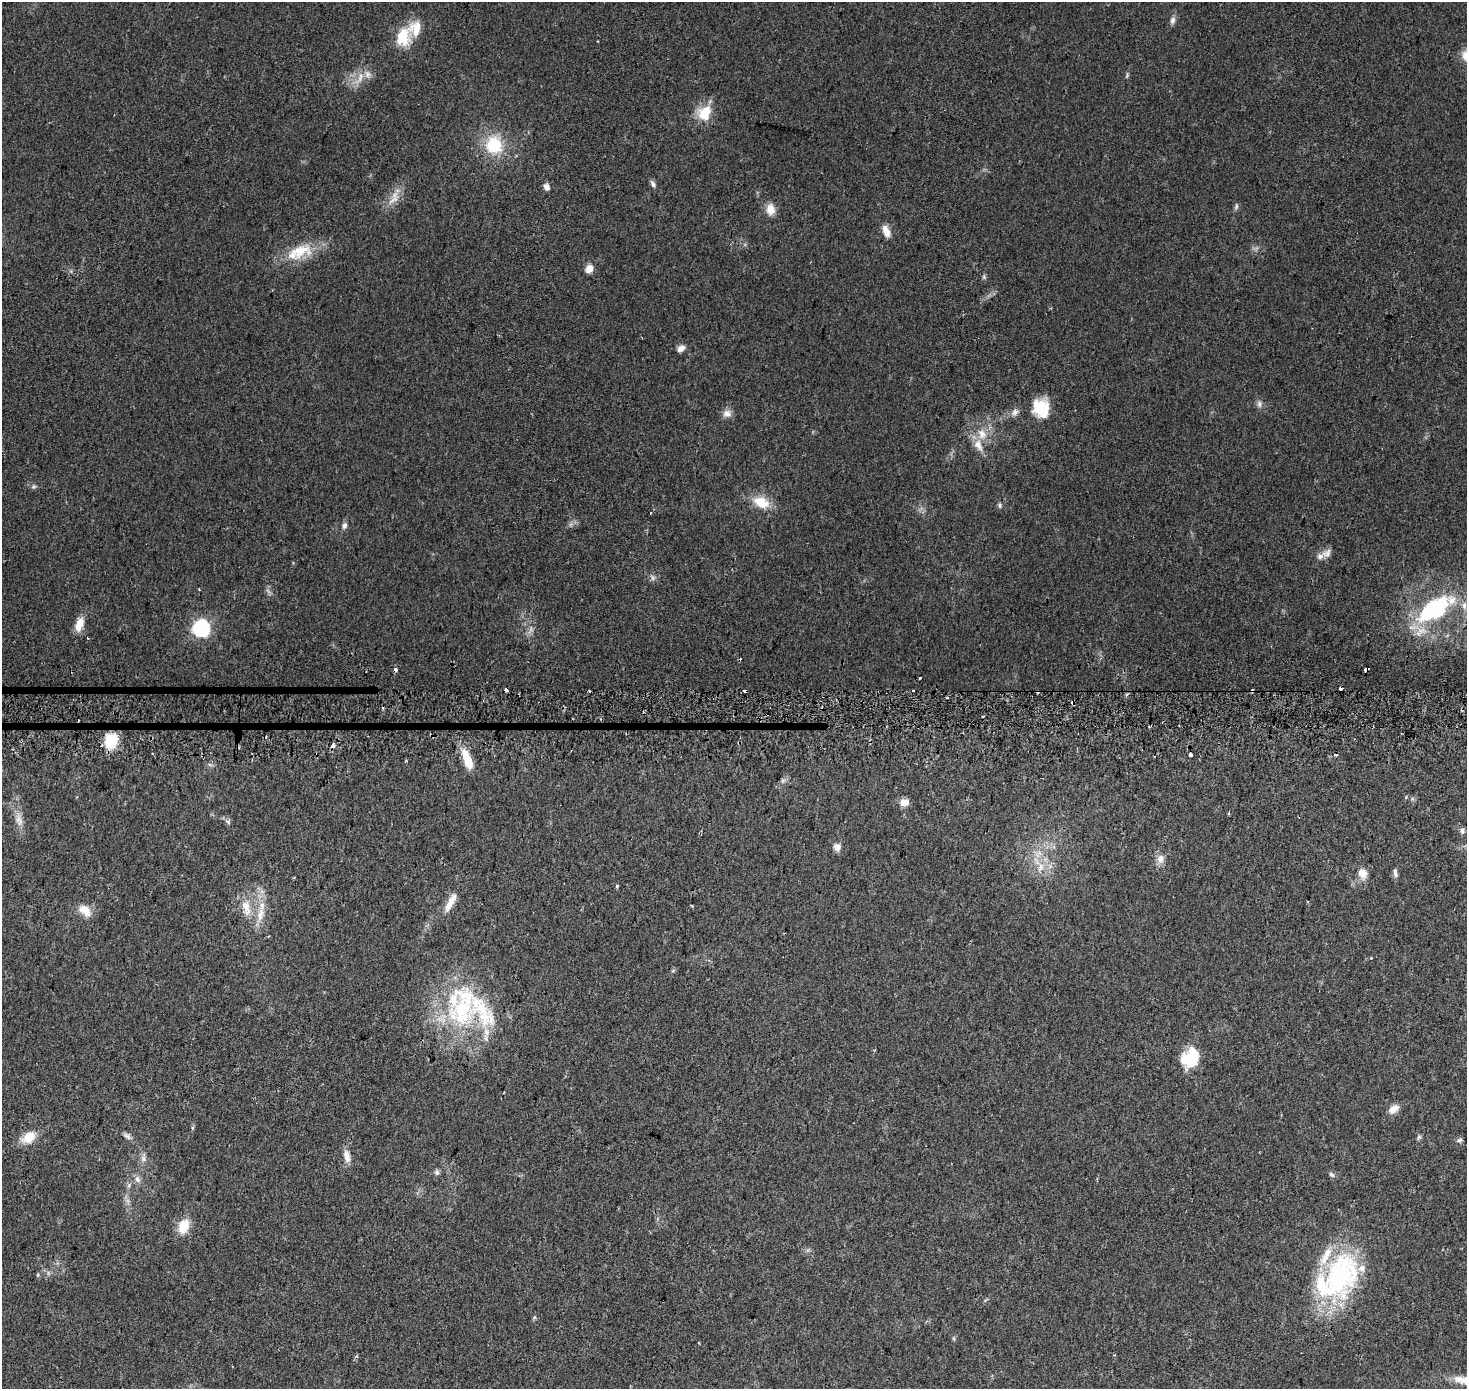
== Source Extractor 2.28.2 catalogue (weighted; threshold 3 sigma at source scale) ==
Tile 5 of 3 x 3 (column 2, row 2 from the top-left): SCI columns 1473-2937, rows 1674-3060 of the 4401 x 4707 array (HDU 1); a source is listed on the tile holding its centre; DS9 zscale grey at full resolution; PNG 1469 x 1391 px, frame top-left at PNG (2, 2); no overlay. Shown black and unused: <1% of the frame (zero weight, under 2 of 3 exposures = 2% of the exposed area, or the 3 px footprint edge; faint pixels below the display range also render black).
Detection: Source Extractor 2.28.2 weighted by HDU 2 'WHT'; one run over the whole footprint, this tile lists its part. Background 0.0468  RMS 0.0074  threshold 0.0335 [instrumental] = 3 sigma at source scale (4.5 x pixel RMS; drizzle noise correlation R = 1.50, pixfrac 1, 0.0396/0.0396 arcsec/px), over >= 5 px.
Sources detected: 106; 1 too faint to see at this stretch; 1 inside a brighter object's white glare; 12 cosmic-ray / hot-pixel residue — not listed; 11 inside a brighter listed object's ellipse — not listed separately; the other 81 listed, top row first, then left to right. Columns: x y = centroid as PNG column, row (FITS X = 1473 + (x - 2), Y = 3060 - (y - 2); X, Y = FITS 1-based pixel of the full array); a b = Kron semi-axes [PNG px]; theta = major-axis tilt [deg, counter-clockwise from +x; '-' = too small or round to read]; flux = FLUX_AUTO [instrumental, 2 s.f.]
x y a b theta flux
1173 20 10 7 77 2.8
403 37 25 18 80 21
1466 55 14 11 78 9.3
360 78 22 7 64 8
704 113 20 17 61 17
494 145 23 21 -73 32
653 184 11 5 -63 2.2
546 187 8 6 -64 3.6
393 200 20 7 34 7.5
1236 206 9 5 75 1.7
770 209 13 10 -84 8.2
886 231 14 7 -69 7.1
299 252 40 17 19 26
589 269 10 8 55 5.4
984 277 8 5 -66 1.3
681 348 10 7 36 3.9
1259 404 10 6 -83 2.7
1041 408 18 15 -70 32
1015 412 10 8 55 3.7
727 414 11 10 - 4.8
982 434 17 13 -67 12
34 487 7 6 - 1.6
761 502 22 14 -23 16
1000 505 7 5 85 1.5
650 513 3 3 - 1.3
344 526 9 6 79 2.7
1327 553 14 9 38 4.8
653 578 9 6 -89 2.3
199 589 3 2 - 0.66
1464 605 12 8 -89 5.8
1436 607 28 22 75 50
79 624 20 10 71 9
201 628 7 7 - 200
531 629 7 6 - 2.4
88 638 3 2 - 0.52
395 669 3 3 - 9.6
1366 669 5 3 - 7.7
913 690 3 2 - 1.6
589 691 3 2 - 1.5
823 708 4 3 - 1.1
111 741 17 13 72 21
333 746 4 3 - 7.4
1191 755 4 3 - 44
1336 755 3 3 - 3.1
467 759 28 9 -68 15
783 780 7 4 19 1.5
1406 797 4 4 - 1
904 802 11 8 7 5.7
1229 813 5 3 - 0.65
19 820 19 9 -72 7.2
1462 831 8 6 -79 2.9
837 847 8 7 - 5.4
1160 859 12 10 73 5.7
1040 867 16 9 80 9
1395 873 11 5 -83 2.7
1362 874 14 11 -63 7.5
617 886 4 3 - 1.2
450 902 31 8 62 9.4
692 905 4 3 - 0.72
246 908 25 11 -78 13
85 910 16 10 -40 10
260 915 22 10 75 11
463 1007 66 37 81 100
875 1050 3 3 - 0.62
1191 1057 20 15 50 35
1393 1109 14 9 37 6
127 1136 12 6 -33 2.7
29 1137 15 10 32 15
1419 1137 7 6 - 1.4
1459 1140 8 5 26 1.5
347 1156 17 8 -76 6.3
143 1158 13 7 82 3.8
437 1172 8 6 -80 1.9
1331 1174 9 5 -35 1.7
137 1179 9 8 - 3.5
184 1226 16 11 70 16
38 1275 6 4 -89 0.92
1339 1277 62 40 70 120
534 1318 6 4 20 0.97
954 1338 6 4 73 0.98
1466 1381 37 10 -12 15
Overlapping masked pixels (flux is a lower limit): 4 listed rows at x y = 395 669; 1366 669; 823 708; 333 746
Isophote crosses this tile's border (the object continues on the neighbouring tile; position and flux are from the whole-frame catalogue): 2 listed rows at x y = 1466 55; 1466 1381